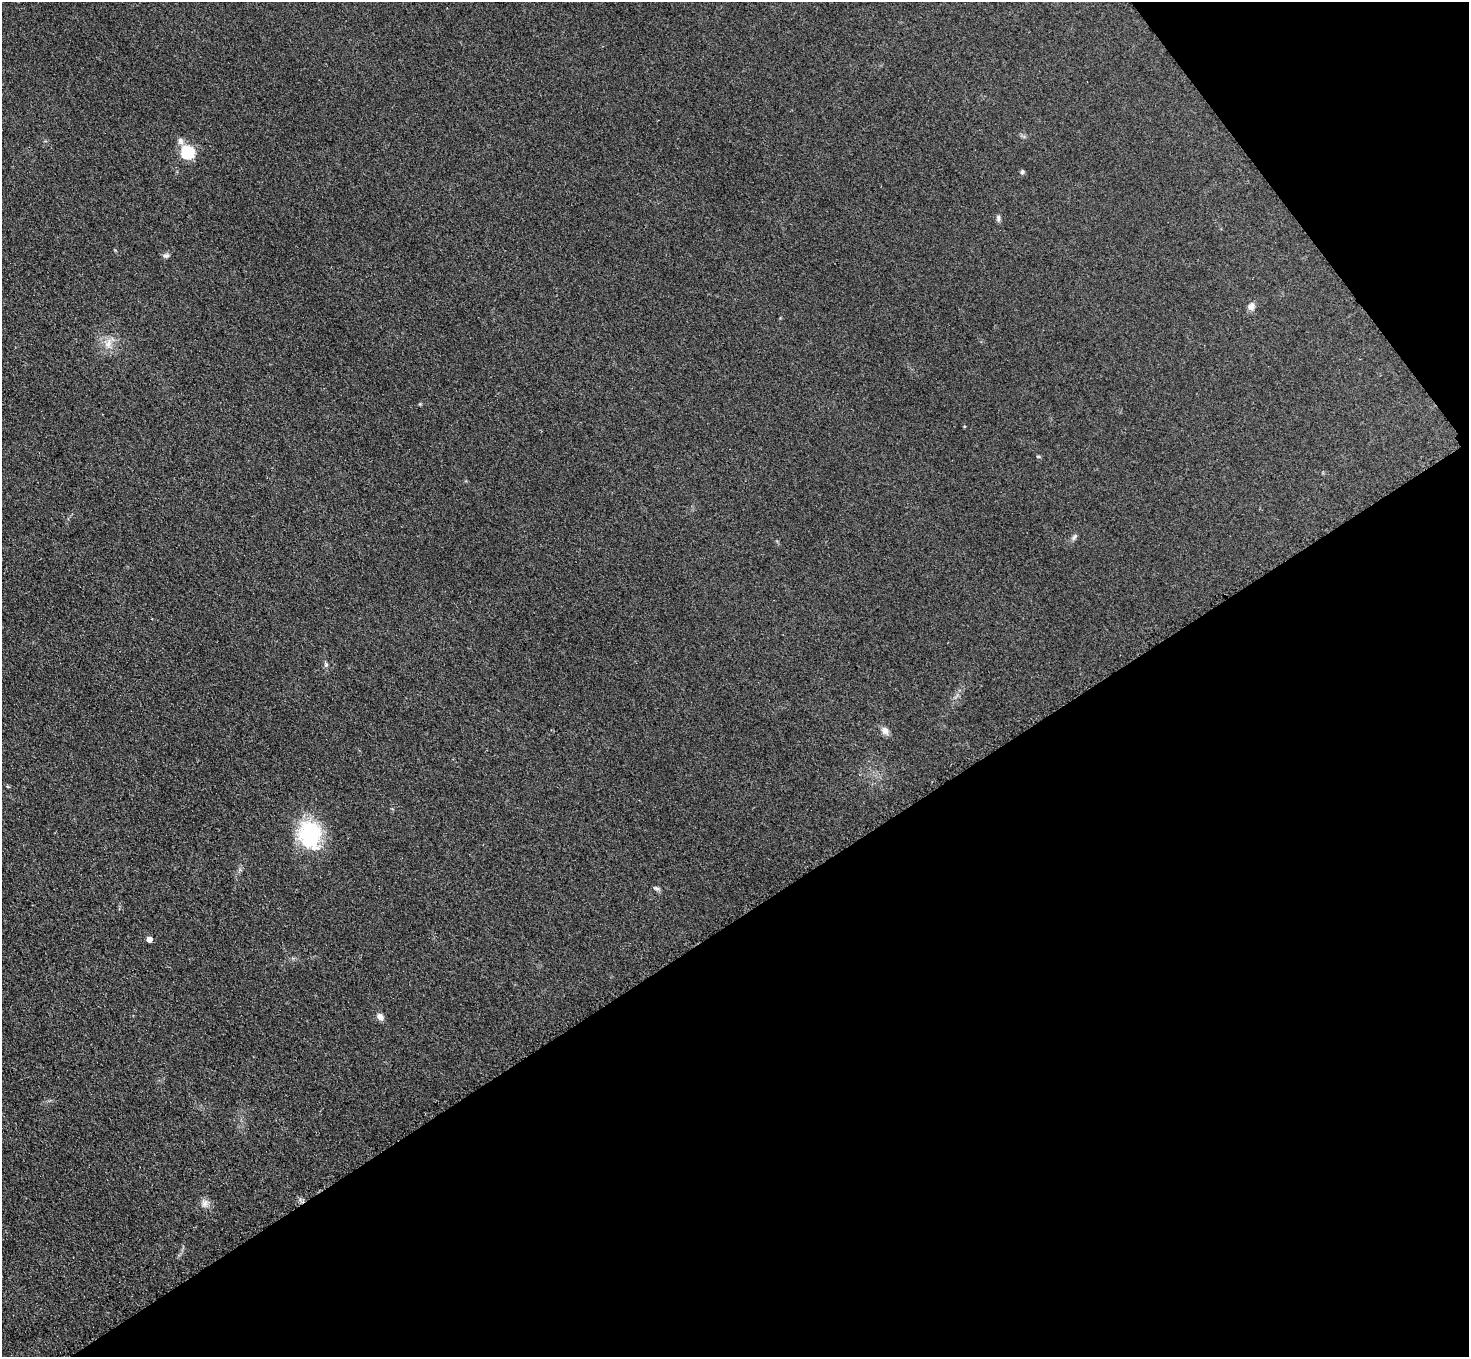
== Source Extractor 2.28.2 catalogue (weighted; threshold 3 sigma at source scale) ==
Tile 12 of 4 x 4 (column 4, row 3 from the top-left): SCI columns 4434-5900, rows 1538-2892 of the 5931 x 5925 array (HDU 1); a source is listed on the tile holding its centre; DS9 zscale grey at full resolution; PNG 1471 x 1359 px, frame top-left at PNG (2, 2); no overlay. Shown black and unused: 36% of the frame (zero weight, under 3 of 4 exposures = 3% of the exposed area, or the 3 px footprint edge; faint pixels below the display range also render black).
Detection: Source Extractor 2.28.2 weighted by HDU 2 'WHT'; one run over the whole footprint, this tile lists its part. Background 0.147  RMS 0.012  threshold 0.054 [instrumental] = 3 sigma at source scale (4.5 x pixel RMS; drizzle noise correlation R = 1.50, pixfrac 1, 0.05/0.05 arcsec/px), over >= 5 px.
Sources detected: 17; all 17 listed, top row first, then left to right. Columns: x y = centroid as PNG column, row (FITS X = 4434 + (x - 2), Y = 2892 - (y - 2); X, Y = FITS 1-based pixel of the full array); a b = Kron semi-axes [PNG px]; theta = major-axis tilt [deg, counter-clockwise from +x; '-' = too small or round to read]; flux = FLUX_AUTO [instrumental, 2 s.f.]
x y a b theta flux
180 141 10 7 -68 4.9
187 152 6 6 - 150
1022 172 5 5 - 2.4
998 218 9 5 -85 2.8
166 256 8 6 -1 3.3
1251 306 9 7 58 7
108 343 13 8 75 10
420 404 4 4 - 1.2
1038 456 6 3 -19 1.2
1074 537 9 4 55 2.8
326 665 6 5 - 2.2
885 730 11 8 -55 6.5
310 834 34 27 -76 85
657 888 9 5 -22 2.7
149 939 5 4 - 7.7
380 1016 8 7 - 6.2
205 1203 11 7 58 5.7